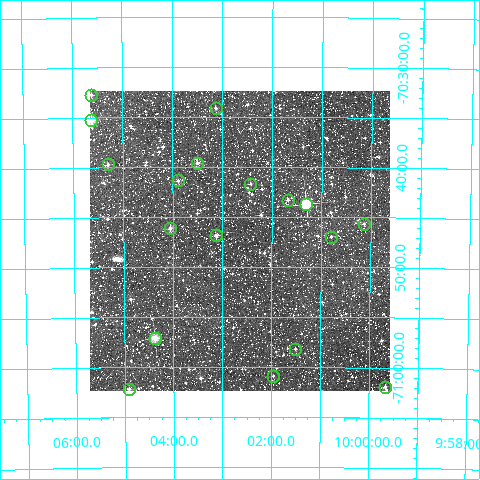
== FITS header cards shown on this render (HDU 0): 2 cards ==
NAXIS1  =                  300
NAXIS2  =                  300

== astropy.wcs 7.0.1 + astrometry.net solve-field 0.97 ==
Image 300 x 300 px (HDU 0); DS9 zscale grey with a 90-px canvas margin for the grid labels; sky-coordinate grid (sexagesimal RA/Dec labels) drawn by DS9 from the SOLVED WCS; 18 Tycho-2 reference stars matched to detected sources circled (green)
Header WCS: RA---TAN/DEC--TAN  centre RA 10:02:39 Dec -70:47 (150.66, -70.79 deg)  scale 6 arcsec/px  FOV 30.0' x 30.0'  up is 0 deg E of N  parity normal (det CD < 0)
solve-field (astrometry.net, Tycho-2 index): VERIFIED the header's WCS against the Tycho-2 star catalogue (verified at 2 index scales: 10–18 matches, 0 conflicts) and refined it, rather than solving blind
Solved WCS: RA---TAN-SIP/DEC--TAN-SIP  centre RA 10:02:39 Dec -70:47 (150.66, -70.79 deg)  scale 6 arcsec/px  FOV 30.0' x 30.0'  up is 0 deg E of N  parity normal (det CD < 0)
The solver's refit moves the header's centre by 1.5 arcsec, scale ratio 0.9996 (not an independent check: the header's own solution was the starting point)
Tycho-2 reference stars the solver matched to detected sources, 18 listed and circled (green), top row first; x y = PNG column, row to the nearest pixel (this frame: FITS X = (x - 90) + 1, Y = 300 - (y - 91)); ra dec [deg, ICRS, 3 dp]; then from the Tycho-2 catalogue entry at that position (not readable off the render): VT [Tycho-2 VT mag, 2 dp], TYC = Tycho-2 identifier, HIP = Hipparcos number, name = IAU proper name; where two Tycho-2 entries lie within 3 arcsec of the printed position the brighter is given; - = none
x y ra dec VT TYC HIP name
91 95 151.406 -70.545 10.79 9214-425-1 - -
216 108 150.783 -70.569 11.25 9214-413-1 - -
91 120 151.406 -70.588 9.37 9214-497-1 49440 -
197 163 150.875 -70.660 11.02 9214-211-1 - -
108 164 151.326 -70.662 11.13 9214-825-1 - -
178 180 150.973 -70.689 11.18 9214-99-1 - -
250 184 150.607 -70.695 11.20 9214-631-1 - -
288 200 150.419 -70.722 11.53 9214-93-1 - -
306 204 150.326 -70.728 7.49 9214-329-1 49105 -
364 224 150.033 -70.761 10.85 9214-535-1 - -
170 228 151.014 -70.769 11.01 9214-493-1 - -
216 235 150.782 -70.781 10.73 9214-551-1 - -
331 237 150.199 -70.783 11.58 9214-399-1 - -
155 338 151.095 -70.952 9.57 9214-339-1 - -
295 349 150.377 -70.970 11.74 9214-331-1 - -
273 376 150.491 -71.015 11.71 9214-459-1 - -
385 387 149.917 -71.032 11.03 9213-375-1 - -
129 389 151.229 -71.036 10.69 9214-457-1 - -